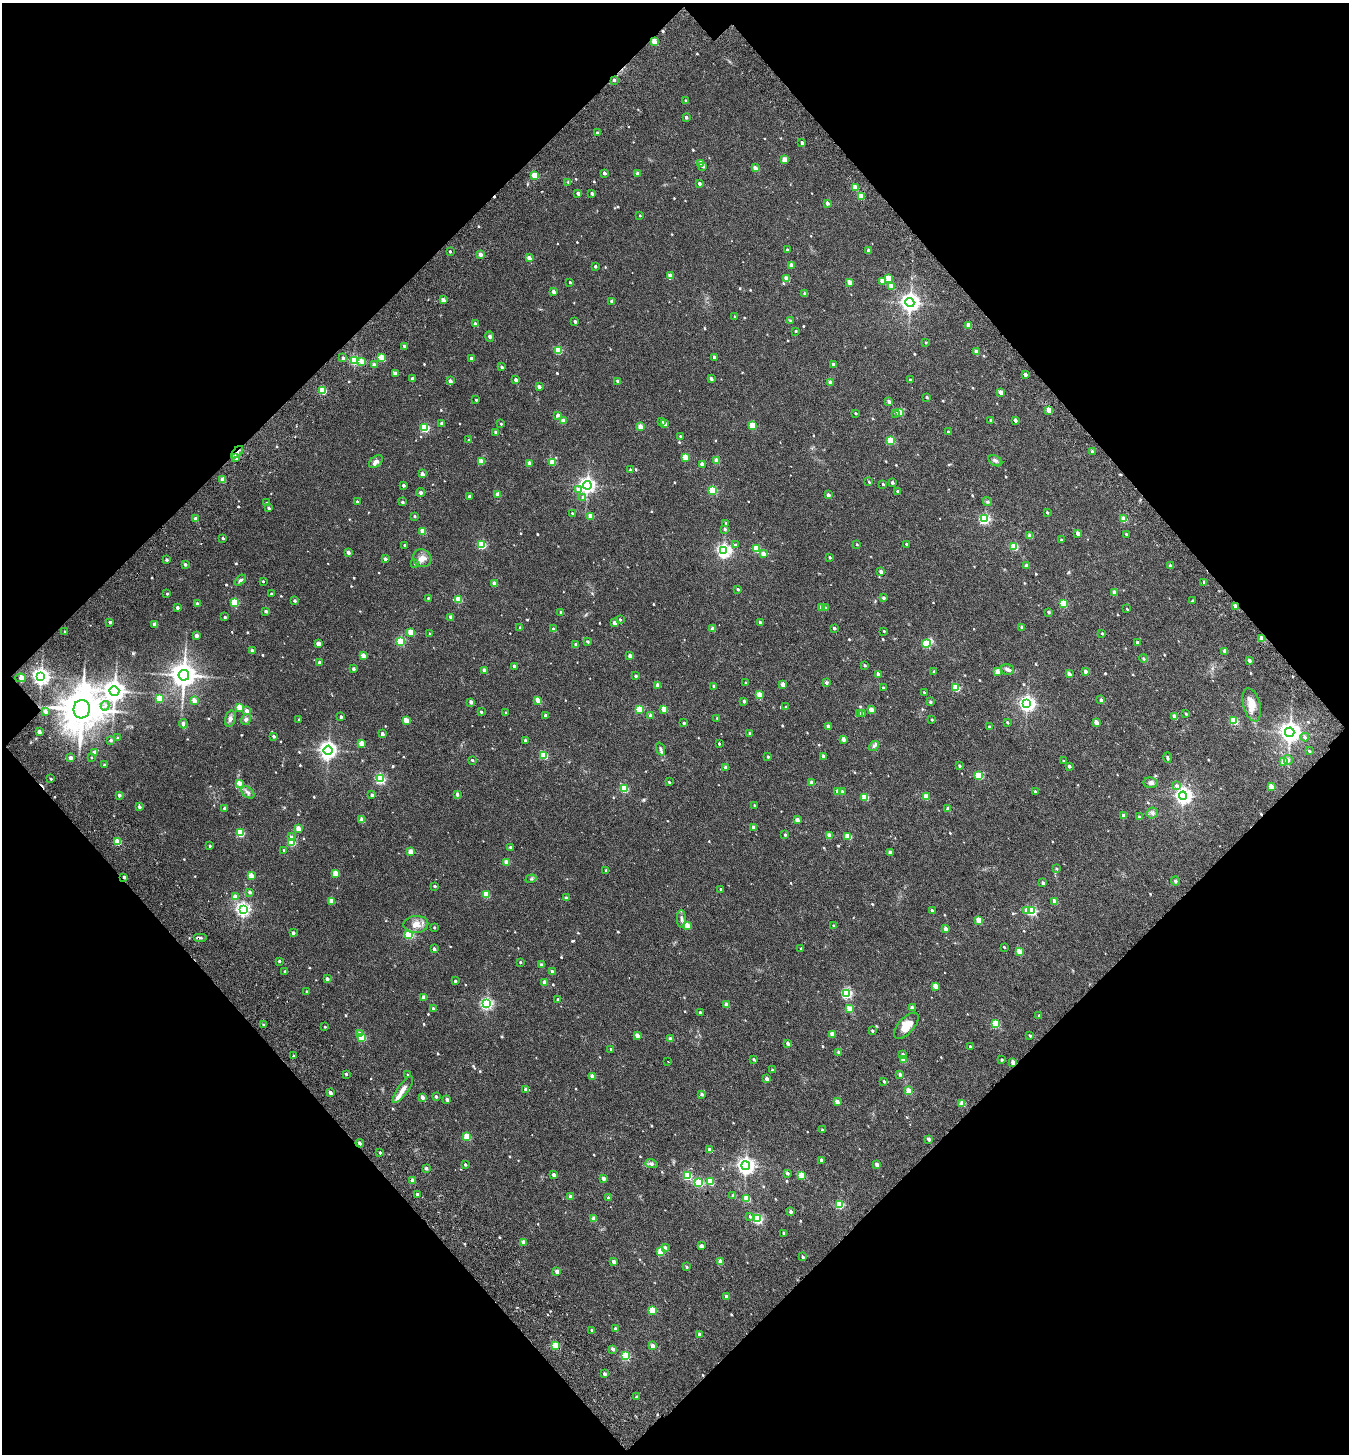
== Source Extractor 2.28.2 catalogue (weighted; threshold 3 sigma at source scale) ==
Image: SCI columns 233-2925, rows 163-3065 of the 3252 x 3260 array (HDU 1 of 3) = the unmasked area's bounding box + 8 px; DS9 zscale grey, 2 x 2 block average (1 PNG px = mean of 2 x 2 image px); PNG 1351 x 1456 px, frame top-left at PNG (2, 3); each listed source drawn as its Kron ellipse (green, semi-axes under 4 px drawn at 4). Shown black and unused: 49% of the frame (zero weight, under 3 of 4 exposures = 17% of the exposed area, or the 3 px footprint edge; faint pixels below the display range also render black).
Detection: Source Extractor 2.28.2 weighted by HDU 2 'WHT'. Background 0.0293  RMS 0.0053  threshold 0.0238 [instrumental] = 3 sigma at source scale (4.5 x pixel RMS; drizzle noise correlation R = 1.50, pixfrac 1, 0.0396/0.0396 arcsec/px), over >= 5 px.
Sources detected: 739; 6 cosmic-ray / hot-pixel residue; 1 long thin detection or spike segment (spike, bleed or trail) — neither listed nor drawn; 6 inside a brighter listed object's ellipse — not listed separately; of the other 726, all 500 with FLUX_AUTO >= 1.34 (the completeness limit of this list) listed and drawn (226 fainter detections not listed), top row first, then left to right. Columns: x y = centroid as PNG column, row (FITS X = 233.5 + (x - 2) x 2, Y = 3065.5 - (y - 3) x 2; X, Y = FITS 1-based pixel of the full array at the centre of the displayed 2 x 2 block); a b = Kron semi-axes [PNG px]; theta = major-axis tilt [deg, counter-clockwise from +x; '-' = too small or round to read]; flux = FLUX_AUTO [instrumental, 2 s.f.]
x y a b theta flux
654 42 3 3 - 25
614 80 3 2 - 3
686 101 3 3 - 1.8
686 117 3 2 - 3.3
597 133 2 2 - 2
802 143 3 2 - 4.5
784 160 3 2 - 15
701 163 3 2 - 15
703 166 3 3 - 2.8
755 168 3 2 - 9.8
604 173 3 2 - 4.4
637 174 3 2 - 5.7
535 175 3 3 - 32
568 182 3 3 - 1.4
699 184 3 2 - 3.7
855 187 3 2 - 16
578 193 3 2 - 6
592 193 2 2 - 3.9
861 196 3 2 - 18
827 203 3 2 - 6.1
640 216 2 2 - 1.4
787 250 2 2 - 1.9
868 250 3 2 - 2.9
450 251 2 2 - 2.3
480 254 3 2 - 9.3
529 258 3 2 - 9.9
791 265 3 2 - 9
595 266 2 2 - 2.6
670 276 3 3 - 13
888 278 3 2 - 22
786 279 3 2 - 17
882 281 3 2 - 15
570 282 2 2 - 1.5
849 282 3 2 - 16
891 286 3 2 - 15
553 292 3 2 - 7.6
805 294 3 3 - 3.6
443 300 3 2 - 9.9
612 301 2 2 - 5.4
910 303 4 4 - 650
735 316 2 2 - 1.4
575 321 2 2 - 3.9
790 321 3 3 - 2
475 324 3 3 - 3.3
969 325 3 2 - 18
796 331 2 2 - 1.8
490 337 5 4 - 2.7
926 343 3 2 - 1.4
404 346 3 2 - 4
558 350 3 3 - 38
976 351 3 2 - 7.3
714 357 2 2 - 4.6
343 358 3 2 - 3.6
382 358 4 3 - 33
471 358 2 2 - 4.7
354 360 3 3 - 99
362 362 3 3 - 12
833 364 3 2 - 5.1
374 365 3 2 - 8.7
502 367 3 2 - 2.4
395 374 3 2 - 7.8
1025 374 2 2 - 6.2
412 378 3 3 - 3.5
711 378 3 2 - 4.5
910 379 3 3 - 1.3
516 380 2 2 - 4.9
450 381 3 2 - 7.6
618 381 3 2 - 4.3
830 382 3 2 - 10
539 387 2 2 - 6.2
323 391 3 3 - 54
1001 392 3 2 - 10
927 397 2 2 - 2.1
476 400 2 2 - 1.8
889 401 3 2 - 6
1048 410 3 2 - 15
900 412 3 2 - 19
856 413 2 2 - 1.7
896 413 3 3 - 2.3
558 415 3 2 - 4.8
990 420 2 2 - 1.7
1015 420 2 2 - 5.8
563 421 3 2 - 12
661 421 3 3 - 2.7
442 423 2 2 - 6
501 424 2 2 - 1.6
665 424 3 2 - 9.9
752 426 3 3 - 36
640 427 3 2 - 22
425 428 3 3 - 79
496 432 3 2 - 5.7
948 432 3 2 - 2.6
680 436 2 2 - 1.9
469 440 3 2 - 2
890 440 3 3 - 45
237 452 7 2 47 3.8
1092 452 2 2 - 6.5
235 457 3 3 - 5.8
685 457 3 2 - 29
716 461 3 2 - 16
995 461 7 5 -31 3.6
376 462 8 5 40 5.6
481 462 3 2 - 21
552 462 3 3 - 26
529 463 3 2 - 7.4
702 464 3 2 - 11
630 470 3 2 - 1.8
422 474 3 2 - 7.8
223 480 3 2 - 14
869 482 3 2 - 1.3
892 483 3 2 - 3.3
883 484 2 2 - 2.2
404 485 3 2 - 3.1
587 485 4 4 - 420
578 490 3 3 - 10
712 490 3 3 - 71
897 491 3 2 - 2
421 493 4 4 - 2.7
498 494 3 2 - 11
828 495 3 2 - 5.2
469 496 2 2 - 3.5
583 497 4 3 - 3
357 502 2 2 - 2.9
402 502 2 2 - 3.3
987 502 4 3 - 1.9
266 503 3 2 - 2.1
269 508 3 2 - 2.7
1047 512 2 2 - 2.5
572 513 3 3 - 1.4
414 516 3 2 - 1.8
591 516 3 2 - 15
196 519 2 2 - 8.2
984 519 3 3 - 140
1124 519 3 2 - 23
726 523 3 3 - 1.5
725 529 3 2 - 2.3
423 531 3 2 - 21
1078 533 3 2 - 7
1126 534 2 2 - 1.8
1030 536 3 2 - 12
223 538 2 2 - 2.4
1061 540 2 2 - 1.6
482 544 3 3 - 75
857 544 2 2 - 1.6
907 544 2 2 - 2
405 545 2 2 - 2
735 545 3 3 - 3.8
1014 546 3 3 - 48
757 549 3 3 - 42
724 551 4 4 - 310
348 552 2 2 - 5.8
763 554 3 2 - 12
830 557 2 2 - 2
422 558 9 8 - 8.8
385 559 3 2 - 4.6
166 560 2 2 - 2.8
185 564 2 2 - 4.2
414 564 3 3 - 1.5
1026 566 3 2 - 4.4
1170 566 3 2 - 5.5
881 572 3 2 - 6.4
240 580 7 4 40 2.7
263 581 2 2 - 1.4
1204 582 3 2 - 3.9
494 584 3 2 - 12
738 589 2 2 - 2.8
1114 592 3 2 - 11
167 594 2 2 - 1.5
271 594 2 2 - 1.5
428 598 2 2 - 1.3
884 598 2 2 - 4
458 599 3 3 - 35
294 600 2 2 - 2.8
1192 601 2 2 - 1.7
235 602 3 3 - 57
197 604 2 2 - 6
1063 604 3 3 - 52
1235 606 3 2 - 7.4
822 607 3 2 - 10
177 608 2 2 - 4.5
825 608 3 3 - 3.3
1127 609 2 2 - 1.4
266 611 2 2 - 3.8
561 612 3 2 - 3.3
1048 612 3 2 - 3.2
225 617 3 2 - 2.2
451 617 2 2 - 8.4
620 620 3 2 - 1.7
110 622 2 2 - 5.5
760 622 2 2 - 3.5
615 623 2 2 - 8.7
155 624 3 2 - 9.8
1022 627 3 2 - 4.3
520 628 2 2 - 3.6
834 628 2 2 - 3.2
553 629 2 2 - 5.7
713 629 3 2 - 9.7
884 631 2 2 - 1.4
65 632 2 2 - 1.8
411 632 3 3 - 25
1102 633 2 2 - 1.5
430 634 2 2 - 2.2
196 636 3 2 - 6.7
1262 639 3 2 - 15
400 641 3 3 - 70
587 641 3 2 - 2.5
319 643 3 2 - 9.2
1137 643 3 2 - 4.6
576 644 3 2 - 4.3
926 644 4 3 - 66
252 651 2 2 - 7.1
1225 651 3 2 - 9.4
363 655 3 2 - 14
630 656 3 2 - 8.3
1143 658 4 3 - 1.4
1249 660 3 2 - 4.7
320 662 2 2 - 5.4
865 665 2 2 - 2.2
514 666 2 2 - 3.8
353 669 2 2 - 3.3
484 670 2 2 - 8.6
1007 670 6 5 - 3.8
1085 671 3 2 - 7.7
934 672 2 2 - 3.8
997 672 3 2 - 17
878 674 3 2 - 7
1069 674 3 2 - 8.2
184 675 5 5 - 1500
636 676 2 2 - 2.9
41 677 4 4 - 510
21 678 5 4 - 3.6
746 683 3 2 - 2
826 683 3 3 - 3.1
783 684 3 2 - 13
658 685 3 2 - 13
714 686 2 2 - 4
884 688 4 2 - 2.8
956 688 3 3 - 42
114 691 5 5 - 940
924 692 2 2 - 1.5
759 695 3 3 - 27
159 698 3 3 - 37
194 700 3 2 - 10
538 700 3 2 - 20
1101 700 3 2 - 4.6
744 701 2 2 - 3.5
471 702 3 2 - 6.9
930 702 3 3 - 2.6
1027 704 4 4 - 430
1252 705 17 8 -75 16
105 706 5 4 - 3.3
240 707 3 3 - 27
786 707 2 2 - 1.9
82 709 9 8 - 4600
639 709 3 3 - 50
664 709 3 2 - 22
871 710 3 2 - 17
45 711 2 2 - 9
247 711 3 3 - 7.5
481 712 2 2 - 2.4
506 712 3 2 - 1.3
1186 713 3 2 - 1.9
860 714 3 2 - 2.7
863 714 2 2 - 1.6
545 715 3 2 - 3.9
651 715 3 2 - 5.8
341 717 2 2 - 3.9
1175 717 3 2 - 9.2
717 718 3 2 - 1.5
230 719 8 5 74 4.7
246 719 6 5 - 3.2
299 720 2 2 - 1.4
406 720 3 2 - 23
932 720 2 2 - 1.8
1234 720 3 3 - 59
1007 722 3 2 - 1.7
1096 722 3 2 - 15
684 723 2 2 - 2.4
183 724 5 3 - 3.9
828 726 2 2 - 7.7
989 727 2 2 - 2.6
39 732 2 2 - 8.6
1290 732 5 4 - 890
750 733 3 3 - 2.4
382 734 2 2 - 5.7
274 736 2 2 - 4
1305 737 4 3 - 2.5
118 738 2 2 - 2.2
844 739 3 2 - 7.4
111 740 2 2 - 2.7
525 740 3 2 - 2.5
362 743 3 2 - 23
719 744 2 2 - 1.9
874 746 6 4 40 2.8
661 749 7 3 -69 3
328 750 4 4 - 510
1309 751 3 2 - 1.5
94 752 3 2 - 11
544 755 4 3 - 46
823 756 3 2 - 6.9
91 757 3 2 - 1.3
768 757 2 2 - 2.6
70 758 2 2 - 8.1
1167 758 5 2 - 1.8
472 760 3 2 - 2.1
1288 760 5 3 - 3.3
1063 761 2 2 - 1.6
1284 761 3 2 - 17
104 765 2 2 - 3
959 766 3 2 - 2.2
1069 766 2 2 - 3.5
726 767 2 2 - 6.7
978 776 3 3 - 48
51 779 2 2 - 2.1
380 779 4 3 - 120
669 782 3 2 - 2.1
239 783 3 2 - 15
811 783 3 2 - 12
1151 783 7 5 -3 4.1
1177 785 4 3 - 3.2
1271 787 3 2 - 22
624 789 3 3 - 57
838 791 2 2 - 7.9
248 792 7 5 -40 3.8
842 792 3 2 - 5.1
1035 792 3 2 - 4
457 794 2 2 - 4.3
119 795 3 2 - 5
372 795 3 2 - 5.3
1183 796 4 4 - 470
865 797 3 3 - 33
926 797 3 2 - 21
754 805 2 2 - 1.4
139 807 2 2 - 3.8
224 808 3 2 - 2.5
948 809 3 2 - 8.8
1152 813 5 5 - 3.3
1124 816 3 2 - 9.7
1139 817 2 2 - 2.6
362 820 3 2 - 14
797 820 3 2 - 10
753 827 3 2 - 5.9
298 829 3 2 - 20
240 833 3 3 - 68
785 835 2 2 - 2.5
830 836 3 2 - 18
848 836 3 3 - 32
291 837 3 3 - 2.5
118 842 3 3 - 35
291 842 3 3 - 61
210 846 2 2 - 2.1
510 847 2 2 - 1.8
284 850 2 2 - 2.9
410 852 3 2 - 19
890 852 3 2 - 7.9
506 862 3 2 - 13
1056 869 3 2 - 1.5
606 870 2 2 - 2.5
335 873 3 3 - 22
251 876 3 3 - 22
124 877 2 2 - 3
531 879 5 2 - 1.4
1175 881 4 3 - 1.7
1043 883 2 2 - 4.4
435 886 2 2 - 2.4
721 889 2 2 - 2.8
250 892 3 3 - 3.9
486 894 3 3 - 37
235 897 3 2 - 16
566 898 2 2 - 4.7
332 901 3 2 - 19
1055 902 3 2 - 14
243 909 4 4 - 300
932 910 2 2 - 2.4
1027 910 3 3 - 8.7
1032 911 3 3 - 100
681 919 9 4 -88 3.8
979 920 3 2 - 27
416 924 12 8 4 12
687 926 3 2 - 22
833 926 2 2 - 1.8
434 927 2 2 - 1.7
946 929 2 2 - 7.6
293 933 3 2 - 3.5
409 935 3 3 - 75
201 938 7 3 0 2.6
1004 947 2 2 - 1.6
434 949 2 2 - 4.6
801 949 2 2 - 1.8
1019 951 3 2 - 24
279 961 3 2 - 2.3
520 962 2 2 - 1.8
542 965 2 2 - 5.9
285 971 2 2 - 3.2
552 971 2 2 - 2.2
327 979 2 2 - 7.4
455 981 2 2 - 2.3
545 982 3 2 - 12
935 986 3 2 - 18
307 992 2 2 - 2.7
847 993 3 3 - 120
424 997 3 2 - 11
558 999 2 2 - 1.9
487 1003 3 3 - 200
726 1005 2 2 - 8.9
433 1008 2 2 - 2.7
912 1008 2 2 - 8.3
849 1009 3 2 - 17
700 1013 2 2 - 2.6
1039 1016 3 2 - 2.6
995 1024 3 3 - 56
264 1025 3 2 - 2.4
906 1026 16 7 48 14
325 1027 2 2 - 1.8
872 1031 2 2 - 2
360 1034 3 2 - 13
832 1034 3 2 - 15
637 1036 3 3 - 10
1030 1036 2 2 - 1.9
362 1038 3 3 - 43
670 1039 2 2 - 8.1
788 1043 2 2 - 4.7
970 1046 2 2 - 1.7
611 1049 2 2 - 1.5
839 1052 3 2 - 3.9
903 1055 3 3 - 4.5
293 1056 2 2 - 3.1
754 1059 3 2 - 2.4
903 1060 3 2 - 15
1002 1060 3 2 - 1.4
668 1061 2 2 - 3
1013 1062 3 2 - 8.6
772 1070 3 2 - 2.9
346 1074 2 2 - 2.4
900 1074 4 3 - 2.9
408 1075 2 2 - 1.4
592 1076 2 2 - 12
766 1079 2 2 - 7.1
884 1081 2 2 - 2.2
403 1089 16 5 54 8
525 1089 2 2 - 3.8
909 1091 3 3 - 24
330 1092 2 2 - 7.2
702 1094 3 2 - 4.2
422 1097 2 2 - 8
436 1097 2 2 - 2.8
447 1099 2 2 - 5.4
837 1102 2 2 - 11
962 1103 3 2 - 24
822 1130 2 2 - 2.5
467 1137 3 3 - 36
929 1139 2 2 - 6.2
360 1143 4 2 - 4.9
710 1150 2 2 - 11
380 1153 2 2 - 3
821 1160 2 2 - 4.3
465 1164 2 2 - 2.1
651 1164 6 4 -13 3.2
877 1165 3 2 - 8.8
746 1166 4 4 - 500
426 1168 2 2 - 4
787 1173 3 3 - 2
554 1175 2 2 - 7.6
688 1175 3 3 - 67
801 1175 3 3 - 37
604 1178 2 2 - 7.7
412 1181 2 2 - 13
710 1182 3 3 - 42
699 1183 3 3 - 76
417 1194 2 2 - 2.2
733 1196 2 2 - 5.6
570 1197 2 2 - 8.7
608 1198 3 2 - 3.3
747 1199 3 3 - 31
839 1204 3 3 - 67
791 1212 3 2 - 4.4
750 1216 3 3 - 1.9
594 1219 3 2 - 10
758 1219 3 3 - 120
784 1233 2 2 - 2.2
523 1242 2 2 - 7.5
701 1246 3 2 - 6.3
665 1247 3 3 - 3.2
661 1251 3 3 - 41
803 1257 2 2 - 3.1
613 1261 2 2 - 6.5
720 1261 3 2 - 16
687 1267 3 2 - 1.8
557 1271 2 2 - 8.7
726 1296 2 2 - 4.4
652 1310 3 3 - 44
615 1329 3 2 - 6.1
591 1330 2 2 - 1.6
699 1334 2 2 - 4.6
555 1346 3 3 - 47
652 1346 3 2 - 12
613 1349 3 2 - 5.9
625 1356 3 3 - 81
604 1374 2 2 - 4.4
637 1397 2 2 - 2.6
Overlapping masked pixels (flux is a lower limit): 9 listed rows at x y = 654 42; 614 80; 237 452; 1235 606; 82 709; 124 877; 201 938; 1013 1062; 555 1346